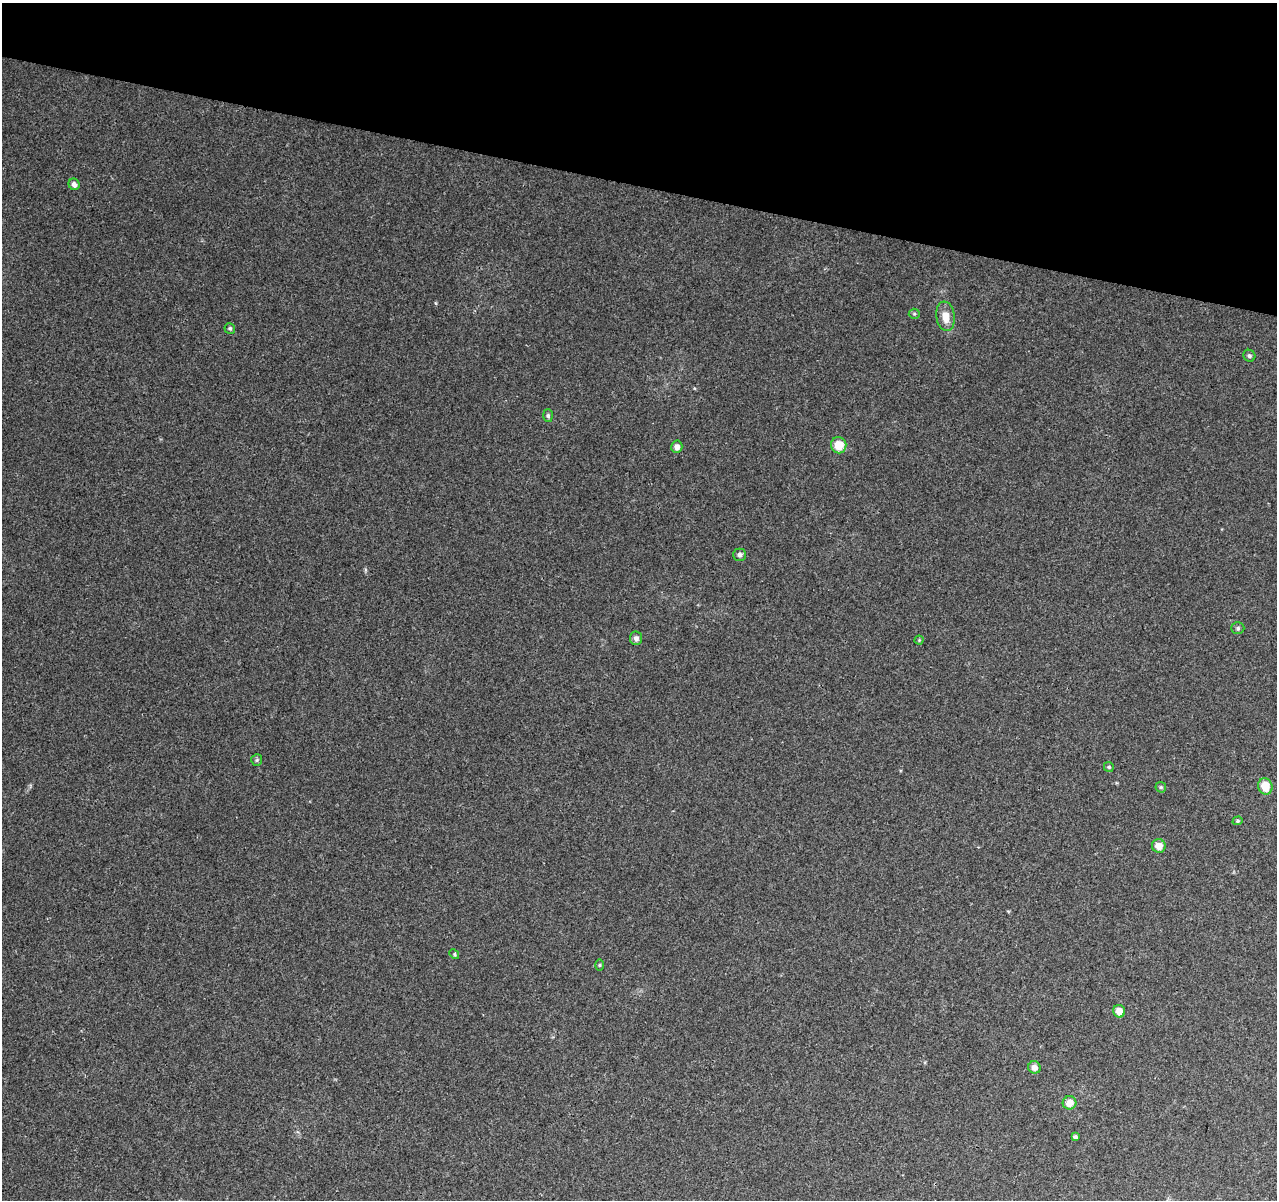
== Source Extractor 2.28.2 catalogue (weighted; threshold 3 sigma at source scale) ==
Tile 2 of 4 x 4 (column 2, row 1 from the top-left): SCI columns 1286-2560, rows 3878-5075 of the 5117 x 5298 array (HDU 1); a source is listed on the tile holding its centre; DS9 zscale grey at full resolution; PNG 1279 x 1202 px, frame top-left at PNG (2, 3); each listed source drawn as its Kron ellipse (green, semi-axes under 4 px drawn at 4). Shown black and unused: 15% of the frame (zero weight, under 3 of 4 exposures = <1% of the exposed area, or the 3 px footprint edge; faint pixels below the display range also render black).
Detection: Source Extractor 2.28.2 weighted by HDU 2 'WHT'; one run over the whole footprint, this tile lists its part. Background 0.0078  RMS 0.0023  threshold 0.0102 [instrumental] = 3 sigma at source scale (4.5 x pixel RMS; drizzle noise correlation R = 1.50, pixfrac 1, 0.0396/0.0396 arcsec/px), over >= 5 px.
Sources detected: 24; all 24 listed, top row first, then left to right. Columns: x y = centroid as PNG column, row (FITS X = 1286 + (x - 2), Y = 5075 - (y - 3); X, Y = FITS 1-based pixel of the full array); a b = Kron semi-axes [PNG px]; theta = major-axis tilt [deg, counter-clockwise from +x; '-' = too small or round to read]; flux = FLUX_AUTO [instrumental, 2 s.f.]
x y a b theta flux
74 184 6 5 - 1
914 314 5 5 - 0.3
945 316 15 9 -82 2.8
230 328 5 5 - 0.37
1249 356 6 5 - 0.53
548 416 6 5 - 0.44
839 445 8 7 - 4.2
677 447 6 5 - 1.1
739 555 6 6 - 0.7
1238 628 6 5 - 0.45
636 638 7 6 - 0.92
919 640 4 4 - 0.22
257 760 6 5 - 0.38
1109 767 5 5 - 0.31
1265 786 8 7 - 4.2
1161 787 5 5 - 0.33
1238 821 5 4 - 0.29
1159 846 7 6 - 2.3
454 954 5 4 - 0.3
599 965 5 3 - 0.25
1119 1011 6 6 - 2.1
1034 1067 6 6 - 1.4
1070 1103 7 6 - 2.4
1075 1137 4 3 - 0.56